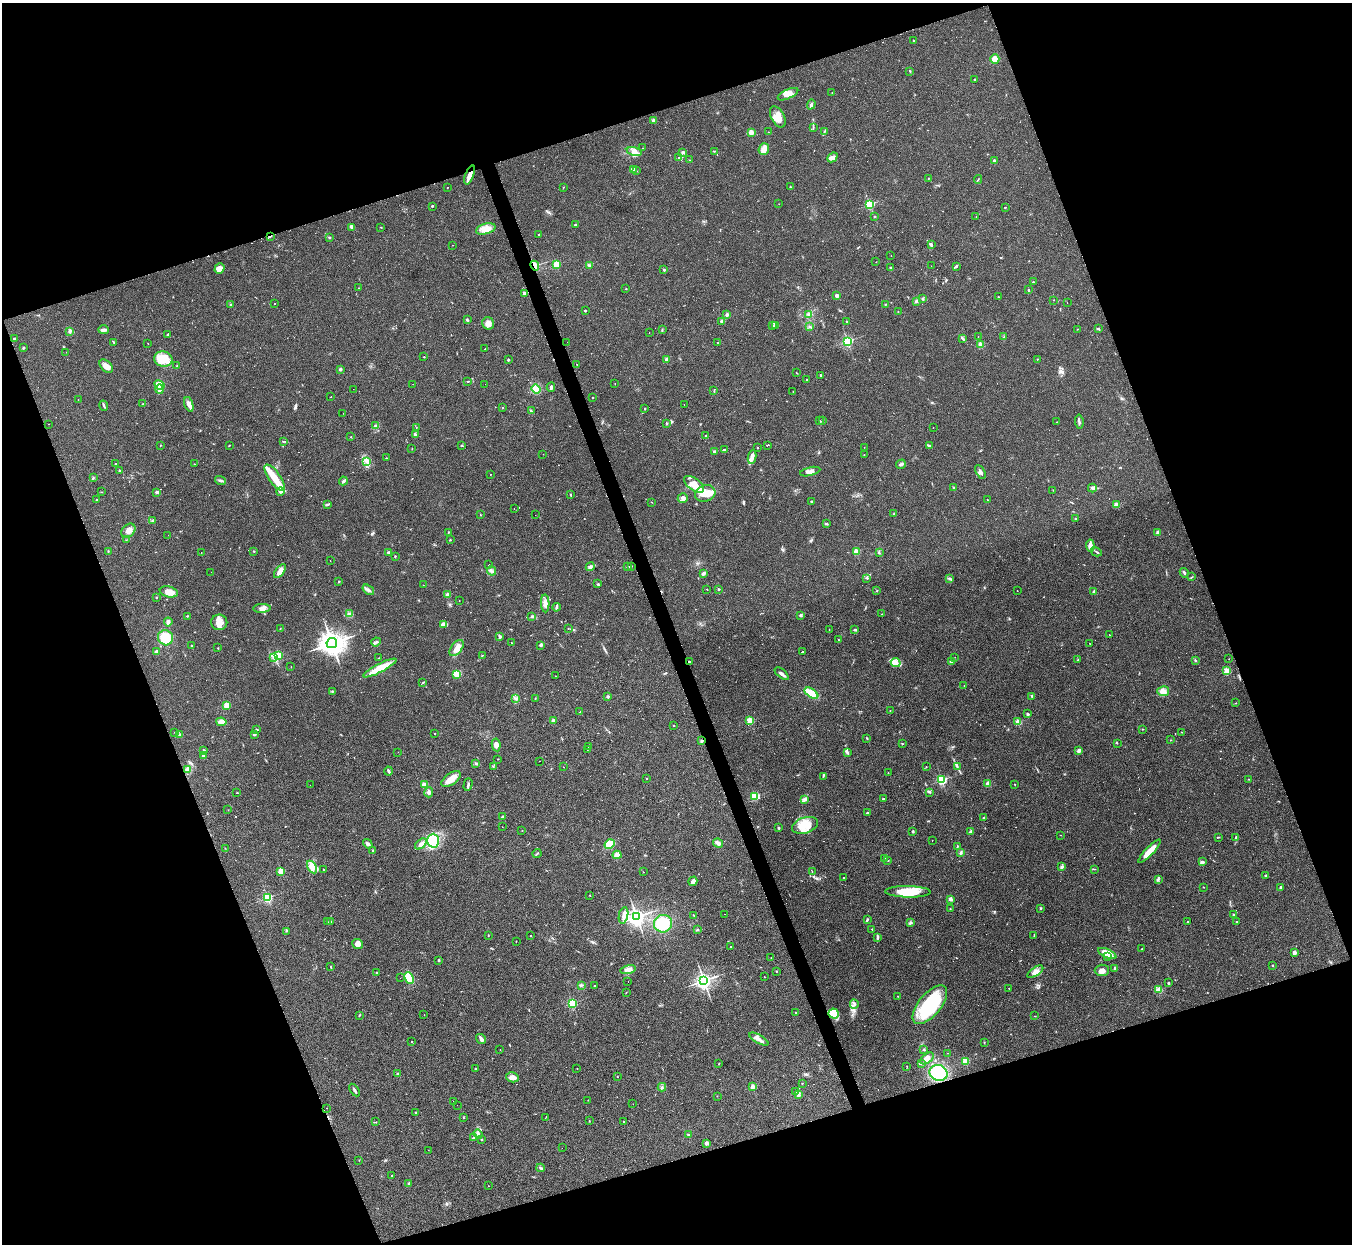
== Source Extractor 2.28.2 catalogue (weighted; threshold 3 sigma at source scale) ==
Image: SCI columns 1-5397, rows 272-5236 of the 5397 x 5383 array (HDU 1 of 3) = the unmasked area's bounding box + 8 px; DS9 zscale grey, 4 x 4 block average (1 PNG px = mean of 4 x 4 image px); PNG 1354 x 1246 px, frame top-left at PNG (2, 3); each listed source drawn as its Kron ellipse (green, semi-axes under 4 px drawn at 4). Shown black and unused: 39% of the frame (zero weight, under 2 of 3 exposures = <1% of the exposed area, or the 3 px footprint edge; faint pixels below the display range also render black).
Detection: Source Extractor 2.28.2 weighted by HDU 2 'WHT'. Background 0.0637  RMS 0.0069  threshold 0.0311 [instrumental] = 3 sigma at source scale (4.5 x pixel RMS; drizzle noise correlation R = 1.50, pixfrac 1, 0.05/0.05 arcsec/px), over >= 5 px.
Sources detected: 715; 7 too faint to see at this stretch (4 x 4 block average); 1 inside a brighter object's white glare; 104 cosmic-ray / hot-pixel residue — neither listed nor drawn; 6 coinciding with a brighter row at this scale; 28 inside a brighter listed object's ellipse — not listed separately; of the other 569, all 500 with FLUX_AUTO >= 0.889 (the completeness limit of this list) listed and drawn (69 fainter detections not listed), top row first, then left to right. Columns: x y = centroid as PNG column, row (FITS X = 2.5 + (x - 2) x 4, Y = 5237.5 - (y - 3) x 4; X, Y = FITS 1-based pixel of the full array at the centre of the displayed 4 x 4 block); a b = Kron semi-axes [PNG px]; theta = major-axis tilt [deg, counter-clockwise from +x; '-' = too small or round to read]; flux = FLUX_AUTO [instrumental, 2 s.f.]
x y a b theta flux
913 40 2 2 - 2.2
995 59 5 4 - 33
910 71 2 2 - 2.9
975 80 2 2 - 1.7
832 93 2 2 - 1.5
788 94 11 4 25 26
811 104 5 3 - 9.2
778 117 11 6 -63 39
653 120 3 3 - 9
813 128 2 2 - 1.7
751 132 2 2 - 110
769 132 2 2 - 1.6
824 132 2 2 - 1.3
642 148 2 2 - 3.1
764 149 6 5 - 29
634 151 8 4 -14 29
714 151 3 2 - 2.4
683 152 3 3 - 6.6
832 157 5 4 - 16
679 158 2 2 - 3.3
689 160 2 2 - 1.4
994 160 2 2 - 19
633 170 3 2 - 5.1
636 171 2 2 - 1
470 175 10 4 69 24
928 178 2 2 - 2.1
978 179 4 2 - 2.8
447 187 2 2 - 1
563 187 2 2 - 2.1
790 187 2 2 - 2.2
779 204 2 2 - 1
870 204 2 2 - 430
432 206 3 2 - 3
1005 207 2 2 - 6.9
874 216 3 2 - 1.7
976 217 2 2 - 1.5
575 225 2 2 - 7.8
352 227 3 3 - 13
381 227 2 2 - 1.5
486 229 10 5 15 45
539 234 2 2 - 4
270 236 4 2 - 3.7
329 237 2 2 - 13
931 244 4 2 - 6.7
453 245 2 2 - 1
891 255 2 2 - 1.2
876 262 2 2 - 0.98
556 264 2 2 - 220
590 265 2 2 - 1.3
535 266 5 2 - 47
931 266 2 2 - 1
956 266 4 2 - 5.5
890 267 2 2 - 3.6
219 269 5 4 - 24
664 270 2 2 - 18
1033 282 2 2 - 9.9
359 288 2 2 - 1.2
626 289 2 2 - 1.6
1028 290 2 2 - 11
524 293 2 2 - 33
837 296 2 2 - 44
998 297 2 2 - 6
922 299 3 3 - 4.7
1054 300 2 2 - 3.4
916 301 3 2 - 5.8
1067 302 2 2 - 0.97
274 303 2 2 - 1
885 304 2 2 - 2.6
231 305 2 2 - 2.1
585 311 2 2 - 4.3
898 312 2 2 - 1.1
809 314 3 2 - 5.9
727 315 2 2 - 36
467 320 3 2 - 4.6
722 321 3 2 - 5.1
847 322 2 2 - 2.1
488 323 6 5 - 20
772 326 2 2 - 4
776 326 3 3 - 18
809 327 2 2 - 1.6
1077 329 2 2 - 1.2
1098 329 2 2 - 3
103 330 5 2 - 14
662 330 4 2 - 3.6
70 331 4 2 - 6.1
649 333 2 2 - 1.5
168 334 3 2 - 3
978 337 2 2 - 0.96
1004 337 2 2 - 2.2
962 338 4 2 - 5.2
14 339 2 2 - 18
847 341 2 2 - 640
114 342 2 2 - 2.8
567 342 2 2 - 4.1
148 343 2 2 - 0.91
717 343 2 2 - 1.4
981 345 2 2 - 140
23 348 3 2 - 4.7
485 349 2 2 - 93
66 352 2 2 - 1.1
424 357 2 2 - 3
163 359 9 7 -10 51
666 359 2 2 - 43
1037 359 2 2 - 1.7
508 360 2 2 - 6.5
577 364 2 2 - 12
106 366 8 5 -45 24
177 366 2 2 - 2.2
340 369 2 2 - 33
797 373 2 2 - 1.8
820 375 2 2 - 12
807 380 2 2 - 3.3
467 381 3 2 - 2.9
615 383 2 2 - 0.98
413 384 2 2 - 1.2
485 384 2 2 - 4
159 385 5 4 - 53
551 387 4 2 - 8.1
160 389 5 3 - 17
353 389 2 2 - 1.7
536 389 5 4 - 41
714 391 3 2 - 3.2
793 391 2 2 - 0.91
331 397 2 2 - 3.7
592 397 2 2 - 4.3
78 399 2 2 - 0.89
143 404 2 2 - 2
189 404 7 3 -72 17
684 404 2 2 - 48
104 406 5 2 - 5
502 408 2 2 - 1.6
645 409 2 2 - 9.2
531 411 3 2 - 5.1
343 413 2 2 - 1
820 421 2 2 - 1.8
822 421 2 2 - 2
1079 421 7 2 -83 8.2
1057 422 2 2 - 1.4
666 423 2 2 - 5.1
48 424 2 2 - 1.2
376 426 4 2 - 5.8
416 427 2 2 - 1.8
933 427 2 2 - 12
415 434 2 2 - 12
705 436 2 2 - 2.1
351 437 2 2 - 3
283 441 3 2 - 3.2
160 445 2 2 - 2
229 445 2 2 - 2.2
461 445 3 2 - 2.2
767 445 2 2 - 140
929 445 4 2 - 5.9
864 447 2 2 - 0.94
757 448 2 2 - 5.7
412 449 2 2 - 1.7
725 449 3 2 - 270
714 451 2 2 - 29
543 454 2 2 - 0.95
864 455 2 2 - 1.1
752 457 7 3 82 17
386 458 2 2 - 2.1
367 461 2 2 - 3.8
115 463 2 2 - 1.7
194 464 2 2 - 2.1
901 464 5 3 - 7.4
119 470 2 2 - 2.7
810 472 10 4 14 24
980 472 7 3 -60 11
490 475 2 2 - 1.3
274 477 15 6 -55 69
93 478 3 2 - 3
221 480 5 2 - 6.4
343 481 4 3 - 6.3
694 484 12 6 -36 62
954 488 3 2 - 2.4
1092 488 4 2 - 7.5
1053 490 2 2 - 1.6
280 491 4 3 - 8.8
101 492 2 2 - 1.3
157 492 4 2 - 7.2
705 493 10 8 18 63
571 495 3 2 - 2.5
683 498 5 4 - 14
96 500 2 2 - 6.5
987 500 2 2 - 1.5
652 502 2 2 - 1.2
811 502 2 2 - 10
327 504 4 2 - 6.1
1117 505 4 3 - 17
514 509 2 2 - 18
894 513 3 2 - 1.7
480 515 2 2 - 1.7
535 515 2 2 - 0.97
1076 519 2 2 - 3.6
153 521 2 2 - 3.2
826 524 3 2 - 4
128 531 8 5 45 28
448 532 3 2 - 2
1158 532 2 2 - 38
168 535 2 2 - 1.5
126 540 2 2 - 0.93
450 540 2 2 - 2.7
1090 546 6 4 -85 23
108 551 2 2 - 2.7
254 551 2 2 - 2.5
201 552 2 2 - 1.5
389 552 4 2 - 7.7
856 552 2 2 - 160
1096 552 5 2 - 5.4
879 553 2 2 - 3.3
395 556 2 2 - 2.8
330 561 2 2 - 1.5
489 565 2 2 - 85
631 566 3 2 - 3
590 567 4 2 - 11
627 567 2 2 - 2.2
280 571 8 3 54 31
492 571 5 2 - 8.1
211 572 2 2 - 1
703 573 3 2 - 11
1184 573 5 2 - 7.5
1192 577 3 2 - 2.7
867 578 2 2 - 2.3
949 578 4 3 - 5.9
339 581 2 2 - 4.5
598 584 2 2 - 3.2
423 585 2 2 - 1.2
706 589 2 2 - 1.3
718 589 2 2 - 13
368 590 6 2 -37 8.1
877 591 2 2 - 2
1017 591 2 2 - 1
169 592 9 5 -13 38
1094 592 3 2 - 9.7
448 595 2 2 - 89
156 597 2 2 - 2.9
459 601 2 2 - 1
545 603 9 3 -87 19
556 607 4 2 - 7
262 608 9 4 2 17
349 614 3 2 - 4.1
882 614 2 2 - 1.9
800 615 2 2 - 31
187 616 3 2 - 2.8
532 616 3 2 - 4.8
168 622 4 3 - 12
219 622 8 8 - 32
444 625 4 3 - 34
280 628 2 2 - 1.4
568 628 2 2 - 1
829 629 2 2 - 1.3
855 630 3 2 - 5.5
1109 635 2 2 - 2.2
500 637 2 2 - 27
165 638 8 7 - 81
839 640 2 2 - 2.4
376 642 5 2 - 7.3
332 643 5 5 - 3300
512 643 2 2 - 0.99
1089 643 2 2 - 1
191 646 2 2 - 2.2
540 646 4 3 - 5.9
218 648 2 2 - 1.9
457 648 9 5 51 27
156 652 4 2 - 6.4
802 652 2 2 - 240
278 656 2 2 - 290
482 656 3 2 - 2.4
274 657 4 3 - 10
955 657 2 2 - 2.1
379 658 2 2 - 1.2
1229 659 2 2 - 1.2
1078 660 2 2 - 2.2
1196 660 3 2 - 4.3
689 662 3 2 - 4.4
951 662 3 2 - 4.6
896 663 5 4 - 17
291 666 2 2 - 0.9
380 668 18 4 28 110
1227 671 2 2 - 220
457 674 4 3 - 61
782 674 8 3 -40 12
556 676 2 2 - 2.3
423 683 3 2 - 3.3
964 685 2 2 - 0.91
332 691 3 2 - 4.2
1163 691 6 5 - 21
811 693 8 3 -34 140
1032 696 3 2 - 4.7
608 697 2 2 - 27
516 698 3 2 - 5
535 698 2 2 - 1.7
1236 703 2 2 - 1.1
227 705 2 2 - 170
890 711 2 2 - 1.3
580 712 2 2 - 2.8
1027 713 3 2 - 4.7
553 721 2 2 - 52
750 721 2 2 - 220
221 722 5 3 - 20
1018 722 2 2 - 150
673 726 3 2 - 1.6
257 729 3 2 - 3.1
1143 729 2 2 - 1.7
175 732 2 2 - 2
1181 732 2 2 - 1.5
435 733 2 2 - 1.9
180 734 3 2 - 3.1
254 734 2 2 - 47
867 738 2 2 - 3
1170 740 2 2 - 1.3
701 741 3 3 - 4.4
1117 743 2 2 - 2.3
902 744 2 2 - 1.3
496 745 6 4 -81 21
589 747 3 2 - 2.3
204 750 2 2 - 6.9
587 750 2 2 - 1.4
1079 750 4 3 - 11
398 752 2 2 - 0.97
847 752 3 2 - 7.4
203 756 2 2 - 7.6
498 759 2 2 - 1.4
539 761 2 2 - 10
476 764 2 2 - 1.9
493 767 2 2 - 2.3
563 767 2 2 - 1
926 767 2 2 - 3.4
957 767 4 2 - 4.8
188 769 4 4 - 15
388 771 4 2 - 9.3
888 773 2 2 - 3.4
823 777 2 2 - 2.5
451 779 11 5 36 37
646 779 2 2 - 3
1249 779 2 2 - 1.3
942 780 2 2 - 530
987 783 3 2 - 8.3
1015 784 2 2 - 5.4
310 785 2 2 - 0.91
424 785 2 2 - 110
468 785 7 2 74 6.8
429 792 5 3 - 8.9
930 792 3 2 - 3.2
237 793 2 2 - 2.4
755 796 2 2 - 360
804 799 2 2 - 4.1
883 799 2 2 - 13
228 810 2 2 - 1.1
867 813 4 2 - 4.1
503 816 2 2 - 4.3
983 818 3 2 - 3
805 825 13 7 18 63
502 827 2 2 - 1.5
779 828 2 2 - 18
522 831 2 2 - 2.4
913 831 2 2 - 5.2
971 831 2 2 - 40
1060 835 2 2 - 1
1218 837 3 2 - 3.3
1236 838 3 2 - 6.7
932 840 2 2 - 1.3
433 841 7 5 88 260
718 843 5 3 - 16
368 844 5 3 - 10
421 844 7 3 40 17
610 844 5 4 - 57
957 846 2 2 - 2.5
225 848 2 2 - 1.3
373 850 2 2 - 3.3
1149 851 15 3 46 59
537 853 4 2 - 4.1
961 853 3 3 - 6.3
617 855 4 4 - 22
884 858 2 2 - 0.99
888 860 2 2 - 5.5
1202 862 4 2 - 9.4
312 867 7 4 -58 50
1062 867 4 2 - 8.7
1094 869 3 2 - 2.4
324 870 2 2 - 2.6
281 871 2 2 - 180
643 872 2 2 - 1.6
812 872 2 2 - 1.8
1266 876 2 2 - 20
844 877 2 2 - 3.7
1158 879 2 2 - 2.4
693 881 5 2 - 18
1203 887 2 2 - 1.7
1281 887 2 2 - 28
908 892 22 5 -1 99
590 895 2 2 - 4.1
267 898 2 2 - 510
950 899 3 2 - 20
1041 908 3 2 - 3.8
950 909 3 2 - 2.1
724 914 2 2 - 3.4
624 915 8 4 79 22
1233 915 2 2 - 3.8
694 916 2 2 - 1.4
637 917 3 3 - 1700
867 920 3 2 - 5.6
327 922 2 2 - 1.7
331 922 2 2 - 3.2
1188 922 2 2 - 190
1237 922 2 2 - 5.5
910 923 3 2 - 4.4
663 924 9 9 - 110
872 929 2 2 - 4.2
697 930 2 2 - 2
286 931 2 2 - 2.2
488 935 2 2 - 1.6
1034 935 2 2 - 1.5
530 936 2 2 - 2
878 937 3 2 - 3.6
516 941 2 2 - 1.8
358 944 5 5 - 24
730 947 2 2 - 55
1142 949 2 2 - 3.7
1107 953 10 3 -24 66
1294 953 2 2 - 63
1108 956 2 2 - 100
771 958 2 2 - 1.4
439 960 2 2 - 6.2
1272 965 2 2 - 4.4
331 966 2 2 - 3
1115 968 4 2 - 8.4
628 970 7 3 12 15
1102 970 7 5 2 18
776 971 2 2 - 2.2
1035 972 9 3 34 18
377 973 2 2 - 4.4
764 977 2 2 - 3
400 978 2 2 - 1.5
409 978 6 4 -67 73
704 980 3 3 - 1300
628 982 2 2 - 0.95
1168 983 2 2 - 4.5
581 985 2 2 - 3.1
595 986 2 2 - 6
1009 988 2 2 - 2.2
1159 990 4 4 - 24
626 992 2 2 - 1.4
897 996 2 2 - 1.3
572 1003 2 2 - 420
854 1004 4 3 - 9.2
930 1005 23 11 50 300
796 1013 2 2 - 2.5
834 1014 5 5 - 110
359 1015 3 2 - 2.5
424 1015 2 2 - 1.1
1035 1016 2 2 - 1.3
481 1039 5 4 - 12
759 1039 11 3 -29 21
411 1041 2 2 - 3.5
984 1043 2 2 - 1.1
500 1049 2 2 - 0.97
924 1050 2 2 - 2.9
948 1053 2 2 - 1.4
927 1058 7 4 40 23
965 1061 2 2 - 250
719 1064 2 2 - 1.9
922 1064 3 2 - 4.3
907 1066 2 2 - 1.4
475 1069 2 2 - 4.3
577 1069 2 2 - 1.9
939 1073 9 7 -21 260
398 1074 2 2 - 18
512 1077 6 5 - 17
617 1077 2 2 - 1.3
802 1083 2 2 - 2.1
662 1087 4 2 - 5.2
752 1087 2 2 - 79
354 1090 7 2 -57 7.3
796 1092 2 2 - 1.5
798 1094 3 3 - 6.7
717 1096 2 2 - 1.4
588 1100 2 2 - 1.8
453 1102 2 2 - 1.3
633 1104 2 2 - 0.95
457 1105 2 2 - 3.9
327 1108 2 2 - 1.5
415 1113 3 2 - 3
546 1117 3 2 - 1.6
463 1118 2 2 - 1.5
589 1121 2 2 - 2.1
376 1122 3 2 - 2.5
624 1122 2 2 - 1.7
478 1134 5 2 - 6.5
688 1135 3 2 - 3.4
473 1138 3 2 - 5.9
481 1139 2 2 - 7.7
706 1143 3 2 - 14
562 1148 2 2 - 4.6
428 1150 2 2 - 1.3
359 1160 2 2 - 1.1
540 1168 4 2 - 5.1
392 1175 3 2 - 1.6
408 1184 4 2 - 7.5
488 1186 2 2 - 1.6
Overlapping masked pixels (flux is a lower limit): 4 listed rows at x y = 470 175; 270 236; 535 266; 689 662
Diffuse or blended objects may show on this block-average render without a row.